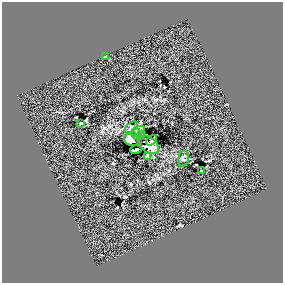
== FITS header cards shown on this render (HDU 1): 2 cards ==
NAXIS1  =                  281 /
NAXIS2  =                  281 /

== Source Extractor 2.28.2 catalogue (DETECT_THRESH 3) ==
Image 281 x 281 px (HDU 1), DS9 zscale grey, 1 PNG px = 1 image px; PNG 285 x 285 px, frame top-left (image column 1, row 281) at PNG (2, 2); each listed source drawn as its Kron ellipse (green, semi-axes under 4 px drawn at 4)
Background 0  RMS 45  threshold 134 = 3 sigma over >= 5 px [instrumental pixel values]
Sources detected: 13; all 13 listed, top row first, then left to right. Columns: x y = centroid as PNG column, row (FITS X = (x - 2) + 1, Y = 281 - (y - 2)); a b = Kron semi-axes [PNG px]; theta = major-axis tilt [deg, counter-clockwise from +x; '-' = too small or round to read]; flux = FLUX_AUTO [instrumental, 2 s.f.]
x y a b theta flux
105 57 2 2 - 1800
81 123 3 2 - 2300
131 127 7 4 39 4800
139 130 6 4 26 3400
136 133 6 2 -77 6100
141 135 3 2 - 4100
131 140 8 5 -22 32000
151 140 6 3 46 17000
149 145 11 7 -39 29000
136 149 6 3 20 6900
147 156 3 3 - 3700
183 158 8 5 79 5400
201 170 2 2 - 1700